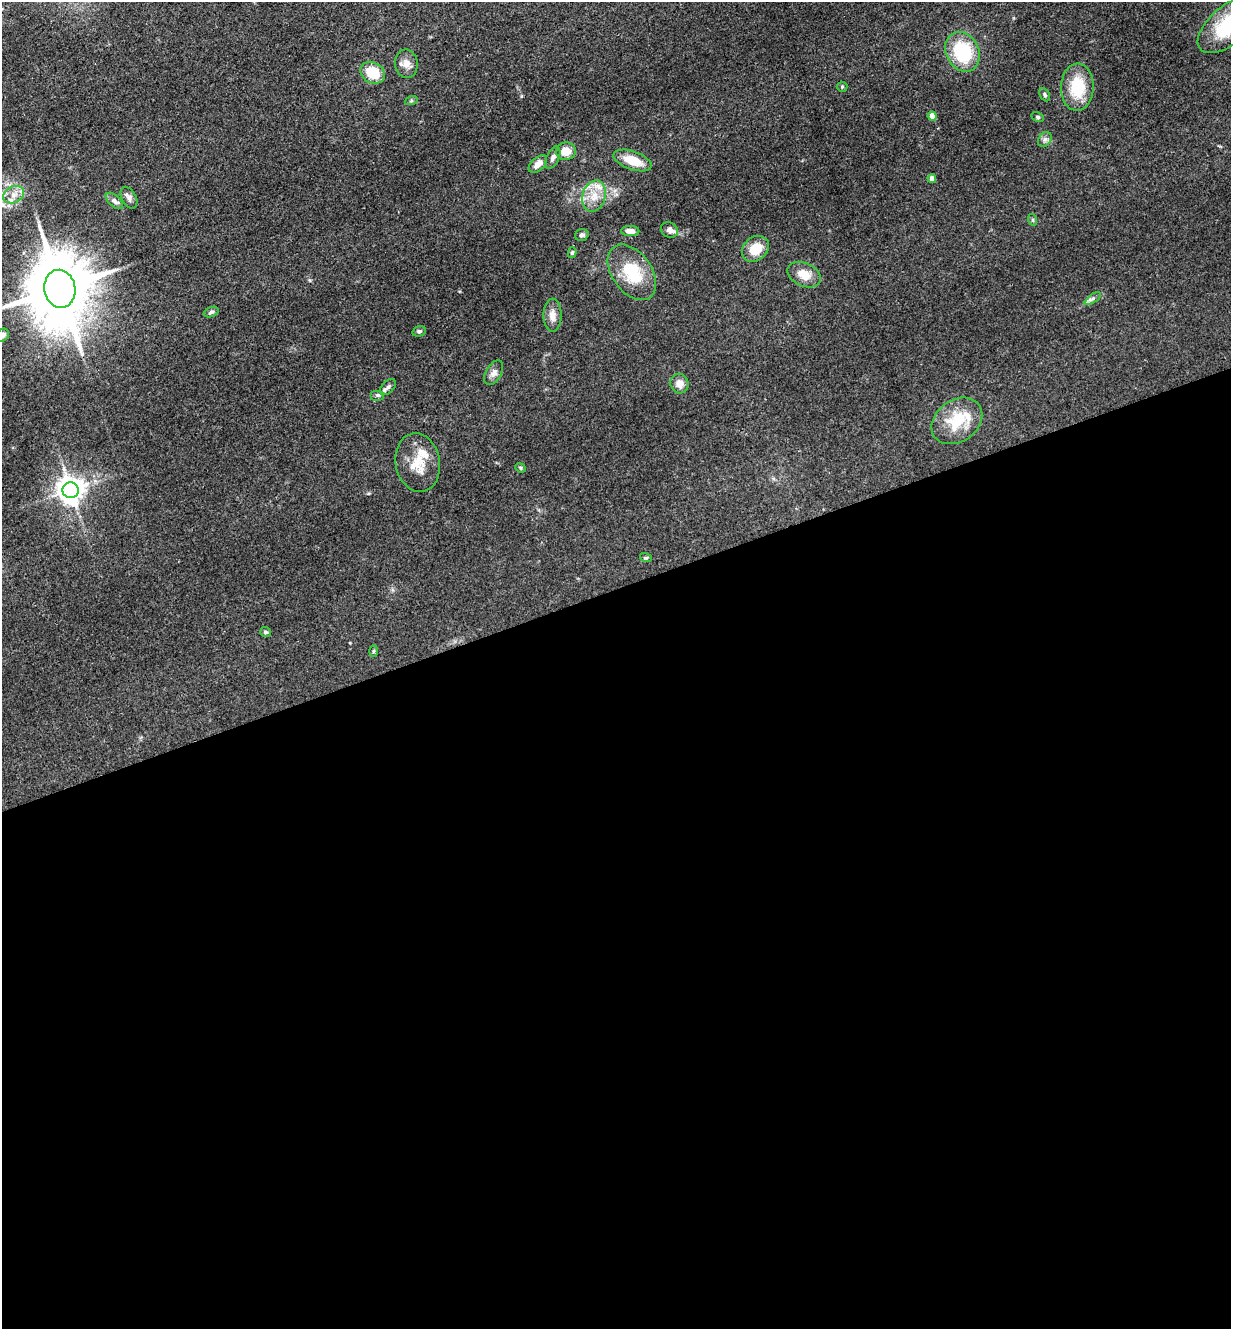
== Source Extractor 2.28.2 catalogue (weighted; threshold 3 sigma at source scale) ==
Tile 15 of 4 x 4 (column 3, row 4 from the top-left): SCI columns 2750-3978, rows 58-1384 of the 5372 x 5421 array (HDU 1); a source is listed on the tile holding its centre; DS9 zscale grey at full resolution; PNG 1233 x 1331 px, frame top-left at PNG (2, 2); each listed source drawn as its Kron ellipse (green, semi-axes under 4 px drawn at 4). Shown black and unused: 56% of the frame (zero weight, under 3 of 4 exposures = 5% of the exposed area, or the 3 px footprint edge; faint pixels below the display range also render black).
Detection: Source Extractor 2.28.2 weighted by HDU 2 'WHT'; one run over the whole footprint, this tile lists its part. Background 0.0598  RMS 0.0054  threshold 0.0244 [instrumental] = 3 sigma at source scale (4.5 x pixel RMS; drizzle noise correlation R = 1.50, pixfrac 1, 0.05/0.05 arcsec/px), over >= 5 px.
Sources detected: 50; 5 inside a brighter listed object's ellipse — not listed separately; the other 45 listed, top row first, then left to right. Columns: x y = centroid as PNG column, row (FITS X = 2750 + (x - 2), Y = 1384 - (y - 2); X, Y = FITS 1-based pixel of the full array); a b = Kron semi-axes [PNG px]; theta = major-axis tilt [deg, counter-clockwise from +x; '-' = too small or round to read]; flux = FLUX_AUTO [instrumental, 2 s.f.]
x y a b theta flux
1230 24 38 19 40 42
962 52 21 16 -63 32
406 64 14 11 -82 4.3
373 73 13 10 -30 14
842 87 5 5 - 0.72
1077 87 23 16 88 20
1045 95 7 5 -61 0.97
411 101 6 4 19 0.84
932 116 4 4 - 7.8
1038 117 6 4 -28 0.79
1045 139 8 6 54 1.7
566 151 10 8 5 7.7
553 158 12 6 65 2.4
632 160 20 9 -19 11
538 164 11 6 41 4.2
932 178 4 4 - 3.9
14 195 11 8 26 4.5
594 196 16 11 75 8.4
129 198 12 7 -61 2.7
114 201 10 5 -42 2
1033 220 6 4 -72 0.7
669 230 9 7 -28 3.3
630 231 9 5 -1 3.5
582 235 7 6 - 1.3
755 249 15 11 41 12
572 253 5 4 - 0.94
632 272 31 19 -54 23
804 275 17 11 -25 7.9
60 289 19 15 -82 5200
1093 299 9 4 35 1.5
211 312 8 5 21 1.1
553 315 16 9 -90 4.4
419 331 7 5 16 1.1
2 335 7 6 - 2.2
494 373 13 7 60 2.9
679 384 10 9 - 4.5
388 387 9 6 44 1.8
377 395 7 5 0 1.1
957 421 27 20 36 20
418 463 29 22 -80 13
520 468 5 4 - 0.8
70 490 8 8 - 650
646 558 6 4 -17 0.71
265 632 5 5 - 1.2
373 651 6 4 88 0.75
Isophote crosses this tile's border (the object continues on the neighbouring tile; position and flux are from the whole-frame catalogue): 3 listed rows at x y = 1230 24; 60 289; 2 335